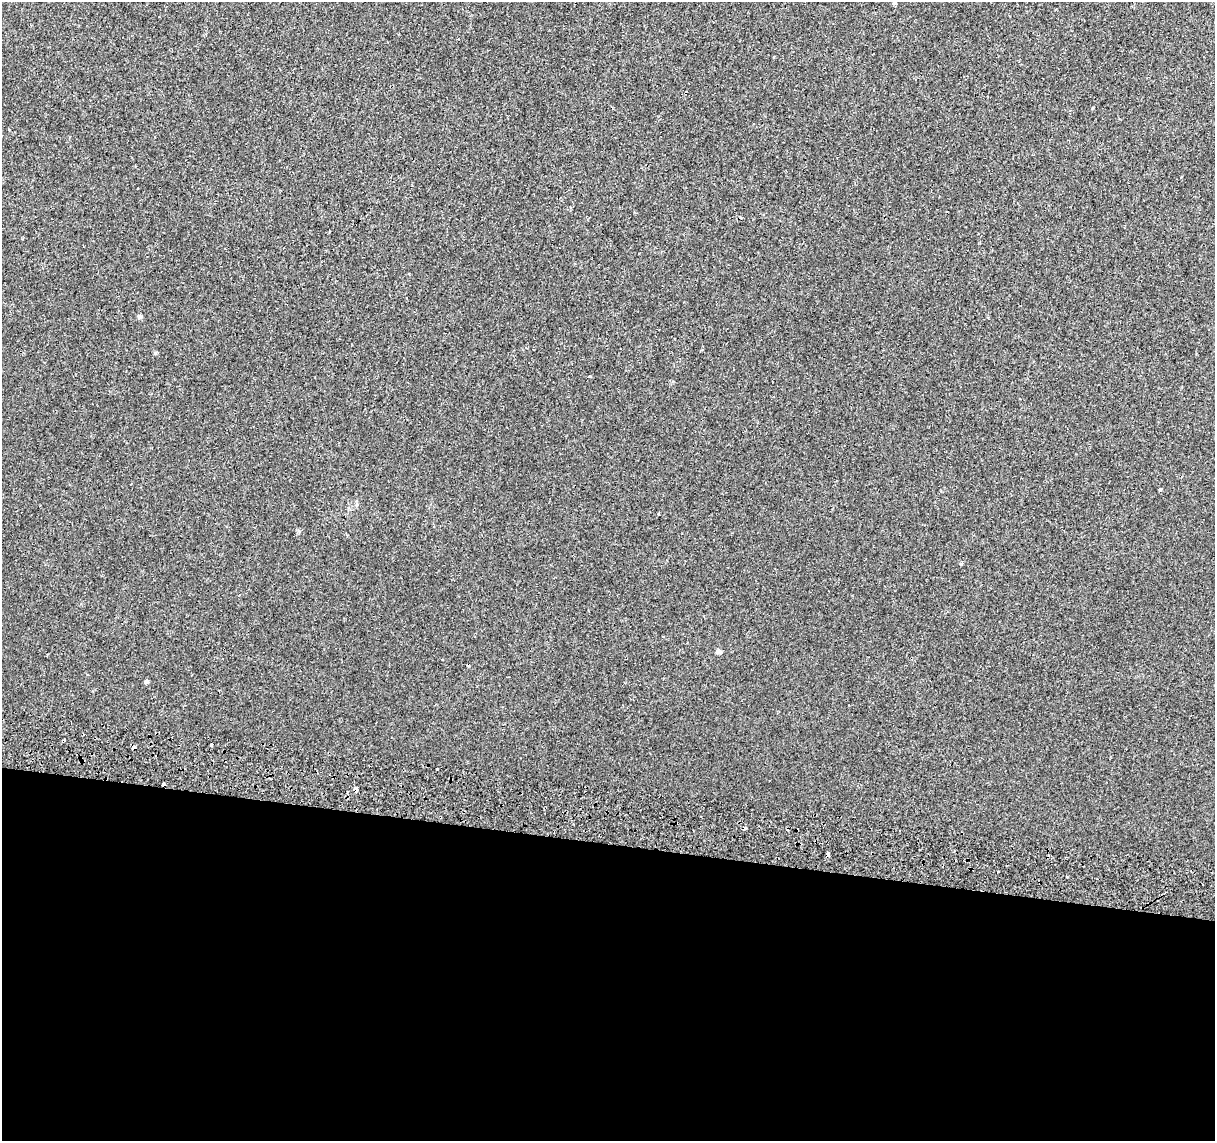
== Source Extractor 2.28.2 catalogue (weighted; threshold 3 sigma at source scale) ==
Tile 14 of 4 x 4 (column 2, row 4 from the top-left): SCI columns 1237-2449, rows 283-1421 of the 4894 x 5182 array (HDU 1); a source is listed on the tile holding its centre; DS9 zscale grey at full resolution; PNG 1217 x 1143 px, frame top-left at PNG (2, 2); no overlay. Shown black and unused: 26% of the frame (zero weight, under 2 of 3 exposures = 3% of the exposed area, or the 3 px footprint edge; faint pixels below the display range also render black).
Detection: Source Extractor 2.28.2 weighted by HDU 2 'WHT'; one run over the whole footprint, this tile lists its part. Background 5.13e-04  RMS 0.0039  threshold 0.0174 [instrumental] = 3 sigma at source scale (4.5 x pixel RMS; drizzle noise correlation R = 1.50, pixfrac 1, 0.0396/0.0396 arcsec/px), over >= 5 px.
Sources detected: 17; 6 cosmic-ray / hot-pixel residue — not listed; the other 11 listed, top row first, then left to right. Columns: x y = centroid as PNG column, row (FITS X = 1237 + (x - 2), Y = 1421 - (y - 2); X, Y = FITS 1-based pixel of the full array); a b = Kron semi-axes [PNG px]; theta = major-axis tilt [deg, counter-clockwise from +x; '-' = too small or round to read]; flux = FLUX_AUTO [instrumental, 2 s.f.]
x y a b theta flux
894 3 5 4 - 0.89
139 317 7 5 -22 0.65
589 376 3 3 - 0.42
1160 489 5 3 - 0.4
962 563 3 2 - 0.78
718 652 6 6 - 0.89
146 682 5 4 - 0.86
211 745 4 3 - 4.3
437 768 3 3 - 0.82
356 789 4 4 - 3.9
1067 876 3 2 - 0.41
Overlapping masked pixels (flux is a lower limit): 1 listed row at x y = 356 789
Isophote crosses this tile's border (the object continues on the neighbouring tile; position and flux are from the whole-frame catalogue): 1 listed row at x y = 894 3